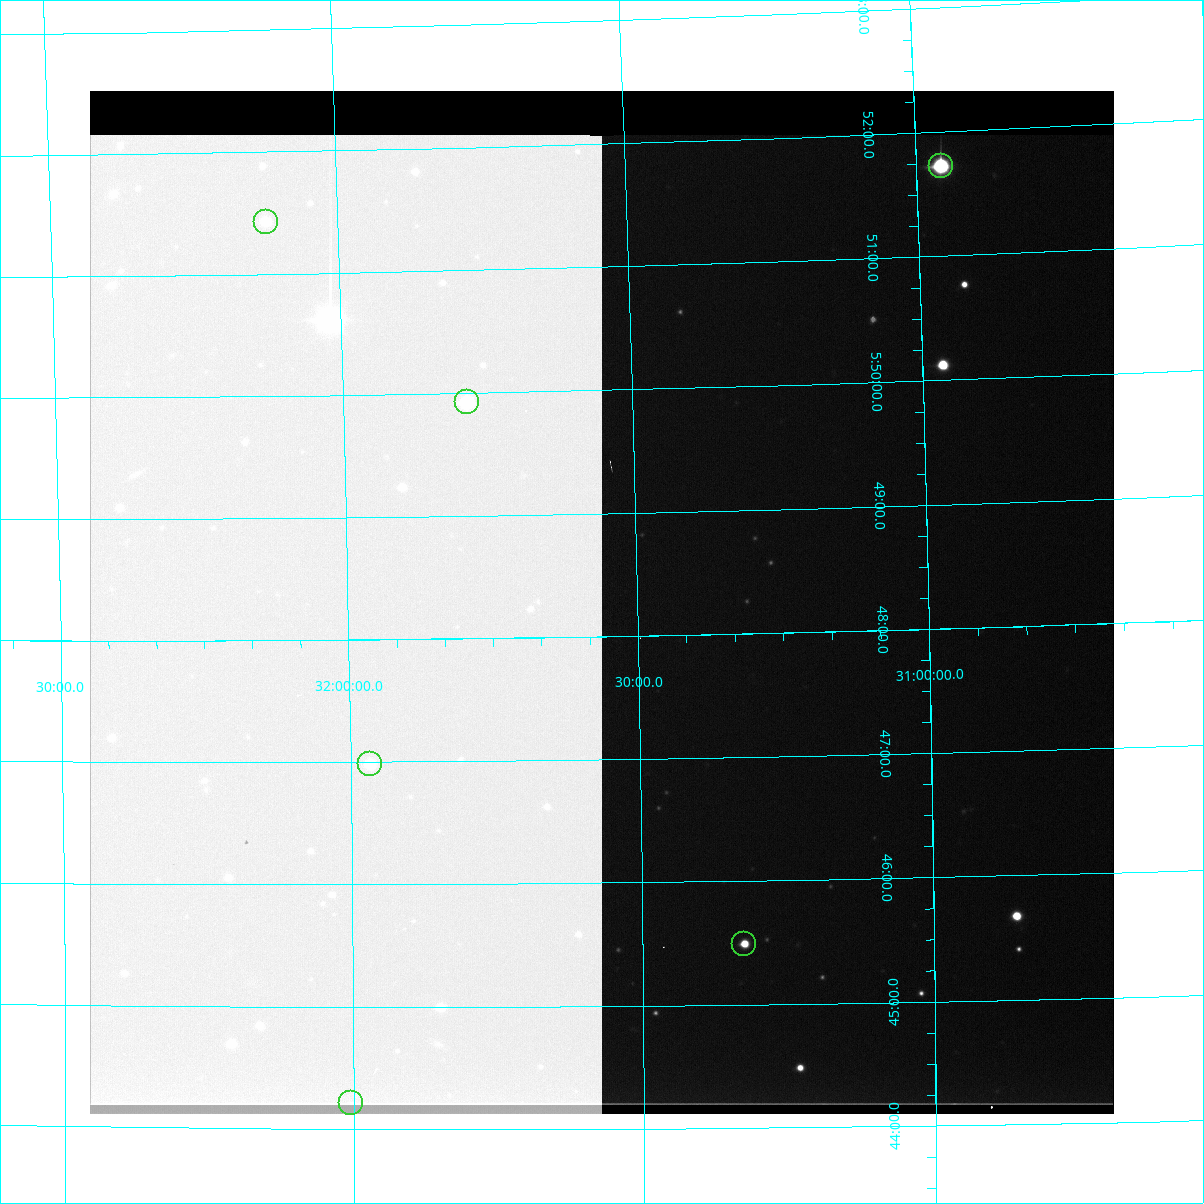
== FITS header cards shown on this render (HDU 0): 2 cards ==
NAXIS1  =                 1024 /
NAXIS2  =                 1024 /

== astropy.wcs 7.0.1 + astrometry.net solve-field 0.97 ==
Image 1024 x 1024 px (HDU 0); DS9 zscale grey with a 90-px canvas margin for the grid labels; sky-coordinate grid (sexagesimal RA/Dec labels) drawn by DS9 from the SOLVED WCS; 6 Tycho-2 reference stars matched to detected sources circled (green)
Header WCS: none
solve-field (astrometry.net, Tycho-2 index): SOLVED blind (the file carries no WCS)
Solved WCS: RA---TAN-SIP/DEC--TAN-SIP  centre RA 05:48:17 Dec +31:34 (87.07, +31.56 deg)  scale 6.21 arcsec/px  FOV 105.9' x 106.3'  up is +91 deg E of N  parity flipped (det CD > 0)
(file carries no celestial WCS; the grid is the blind solution)
Tycho-2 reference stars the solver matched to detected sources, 6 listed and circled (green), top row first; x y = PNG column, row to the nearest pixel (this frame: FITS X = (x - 90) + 1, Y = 1024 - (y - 91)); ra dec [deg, ICRS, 3 dp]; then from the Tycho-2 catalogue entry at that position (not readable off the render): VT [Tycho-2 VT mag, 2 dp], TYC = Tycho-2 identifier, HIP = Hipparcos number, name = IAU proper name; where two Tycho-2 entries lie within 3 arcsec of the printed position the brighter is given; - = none
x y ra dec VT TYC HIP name
941 166 87.931 +30.957 7.55 2406-2186-1 - -
266 222 87.857 +32.125 6.50 2410-2668-1 27661 -
467 402 87.481 +31.786 7.24 2405-1905-1 27538 -
370 764 86.746 +31.966 8.98 2409-197-1 - -
744 944 86.373 +31.325 6.63 2405-1906-1 27164 -
351 1103 86.052 +32.004 8.00 2409-433-1 - -